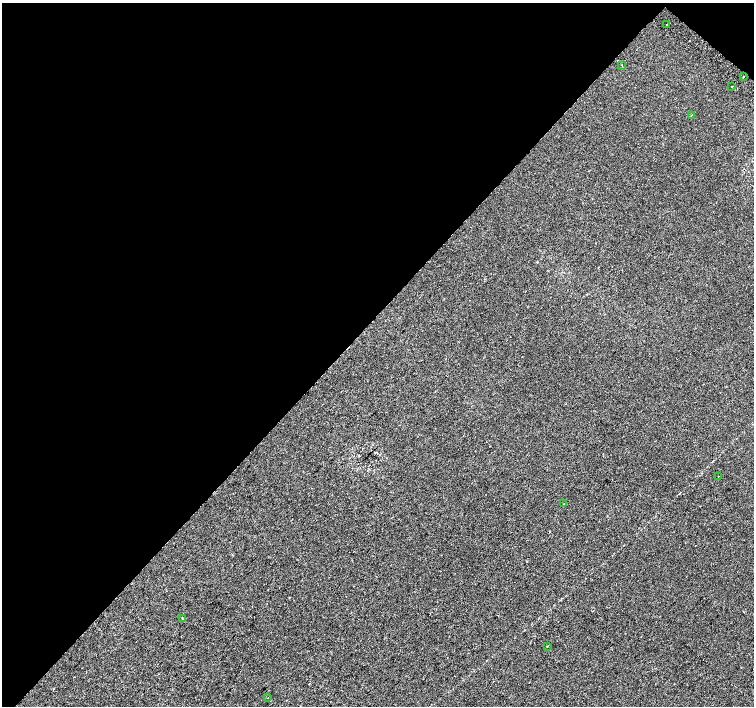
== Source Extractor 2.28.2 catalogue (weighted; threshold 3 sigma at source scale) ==
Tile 2 of 4 x 4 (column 2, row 1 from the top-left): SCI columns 1539-3041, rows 4486-5892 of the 6074 x 6092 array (HDU 1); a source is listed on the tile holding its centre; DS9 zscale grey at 2 x 2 block average (1 PNG px = mean of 2 x 2 image px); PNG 756 x 708 px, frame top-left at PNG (2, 3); each listed source drawn as its Kron ellipse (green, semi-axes under 4 px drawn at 4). Shown black and unused: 46% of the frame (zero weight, under 2 of 3 exposures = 2% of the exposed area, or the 3 px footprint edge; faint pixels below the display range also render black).
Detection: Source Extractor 2.28.2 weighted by HDU 2 'WHT'; one run over the whole footprint, this tile lists its part. Background -1.84e-04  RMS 0.0035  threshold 0.0158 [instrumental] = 3 sigma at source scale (4.5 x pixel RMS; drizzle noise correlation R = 1.50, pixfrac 1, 0.0396/0.0396 arcsec/px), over >= 5 px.
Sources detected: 11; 1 cosmic-ray / hot-pixel residue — neither listed nor drawn; the other 10 listed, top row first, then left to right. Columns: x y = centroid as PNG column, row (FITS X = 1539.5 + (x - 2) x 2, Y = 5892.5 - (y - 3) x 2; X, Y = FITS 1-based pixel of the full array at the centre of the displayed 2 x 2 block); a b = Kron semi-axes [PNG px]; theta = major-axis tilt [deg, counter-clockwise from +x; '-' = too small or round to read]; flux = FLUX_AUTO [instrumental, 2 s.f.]
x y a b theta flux
667 25 2 2 - 7.6
622 65 2 2 - 0.59
743 77 3 2 - 0.38
732 86 2 2 - 3.7
691 115 3 2 - 0.33
718 476 2 2 - 0.4
564 504 2 2 - 0.31
182 618 2 2 - 4.6
547 646 2 2 - 0.35
268 698 2 2 - 0.26
Diffuse or blended objects may show on this block-average render without a row.